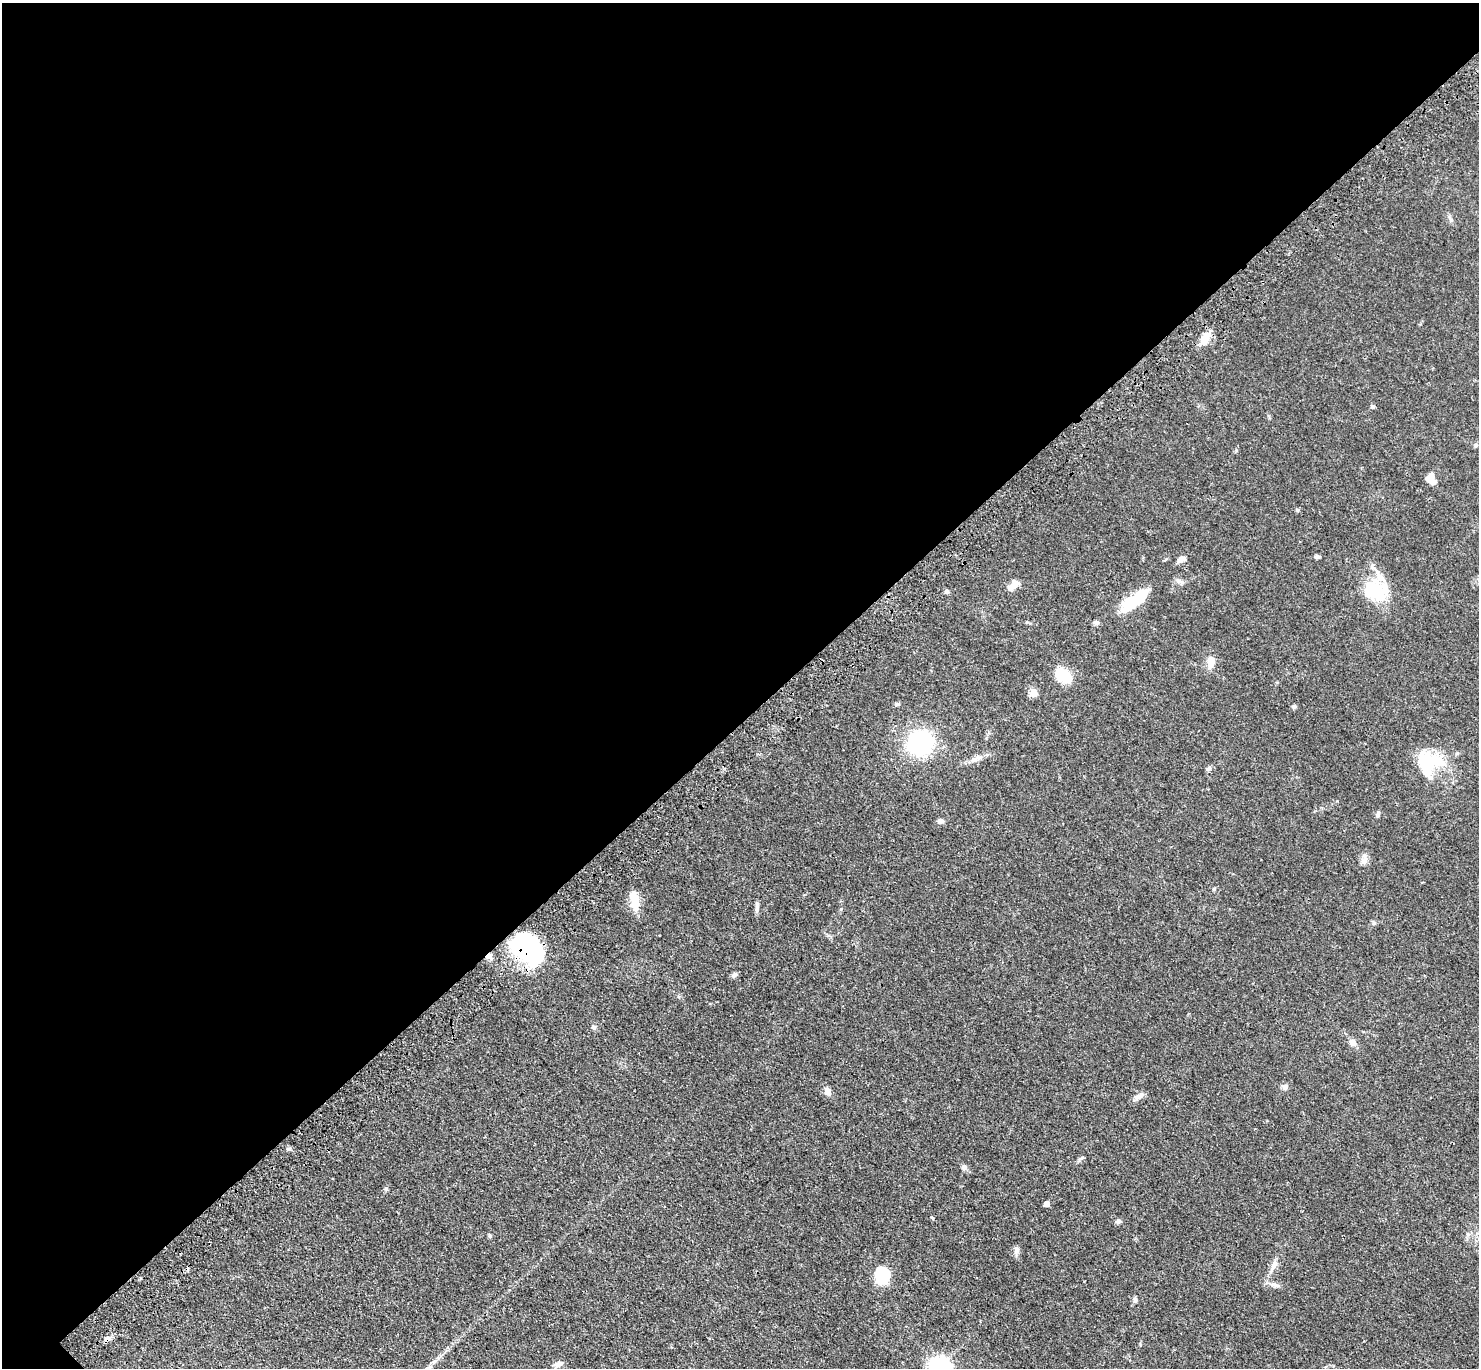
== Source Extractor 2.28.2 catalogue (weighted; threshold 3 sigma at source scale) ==
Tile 2 of 4 x 4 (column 2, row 1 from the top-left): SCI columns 1579-3055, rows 4494-5859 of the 6111 x 6111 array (HDU 1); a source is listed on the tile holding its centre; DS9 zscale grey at full resolution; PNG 1481 x 1370 px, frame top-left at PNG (2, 3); no overlay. Shown black and unused: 53% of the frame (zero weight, under 3 of 4 exposures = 6% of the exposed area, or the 3 px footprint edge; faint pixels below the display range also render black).
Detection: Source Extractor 2.28.2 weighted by HDU 2 'WHT'; one run over the whole footprint, this tile lists its part. Background 0.0395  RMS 0.0055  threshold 0.0245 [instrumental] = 3 sigma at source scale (4.5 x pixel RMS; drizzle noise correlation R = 1.50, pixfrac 1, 0.05/0.05 arcsec/px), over >= 5 px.
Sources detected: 50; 3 inside a brighter object's white glare — not listed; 2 inside a brighter listed object's ellipse — not listed separately; the other 45 listed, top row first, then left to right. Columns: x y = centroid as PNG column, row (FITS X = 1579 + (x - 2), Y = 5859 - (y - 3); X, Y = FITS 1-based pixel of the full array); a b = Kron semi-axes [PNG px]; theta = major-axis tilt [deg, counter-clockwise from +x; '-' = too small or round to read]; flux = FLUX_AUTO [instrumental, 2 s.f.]
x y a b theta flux
1205 338 18 9 58 6.7
1372 407 5 4 - 1.1
1476 445 6 4 90 0.72
1431 478 12 9 -80 5.3
1297 510 6 4 -22 0.77
1317 556 6 4 -1 1.2
1181 559 8 6 25 2.7
1179 581 8 6 -34 1.6
1013 586 16 7 42 4
1377 590 30 23 -42 24
1132 603 25 14 34 19
1096 622 8 6 0 1.2
1211 662 15 9 79 5.1
1063 675 17 13 -38 15
1034 693 10 8 -83 3.4
1294 707 6 5 - 0.87
920 742 24 22 19 56
1430 760 34 27 -88 25
1209 768 8 5 18 1.2
1378 814 7 5 81 1.2
940 821 8 6 6 1.7
1364 858 16 6 83 2.6
1214 889 5 4 - 0.68
635 904 20 11 -80 7.9
757 907 16 4 87 1.8
528 948 36 26 -39 61
489 956 8 6 20 2.2
735 975 8 5 27 1.5
594 1028 6 5 - 0.92
1352 1043 10 8 -48 2.8
1285 1087 8 7 - 1.9
828 1091 9 7 -68 3.6
1139 1096 16 6 26 2.6
964 1167 8 7 - 1.5
1047 1204 4 4 - 4
1118 1221 6 5 - 1.6
490 1235 6 5 - 0.67
1016 1249 8 6 -78 1.5
1274 1265 16 6 63 3.1
881 1275 16 14 -82 21
1275 1285 15 4 -31 2
1135 1300 7 5 -70 1
108 1339 10 7 34 2.4
559 1364 11 7 27 2.4
940 1367 7 7 - 280
Overlapping masked pixels (flux is a lower limit): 3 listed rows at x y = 528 948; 489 956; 108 1339
Isophote crosses this tile's border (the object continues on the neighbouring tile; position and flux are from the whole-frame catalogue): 1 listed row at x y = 940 1367
Unlisted compact peaks at least as high as the median listed source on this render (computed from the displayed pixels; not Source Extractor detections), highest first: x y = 386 1188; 1374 923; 947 591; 1451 220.